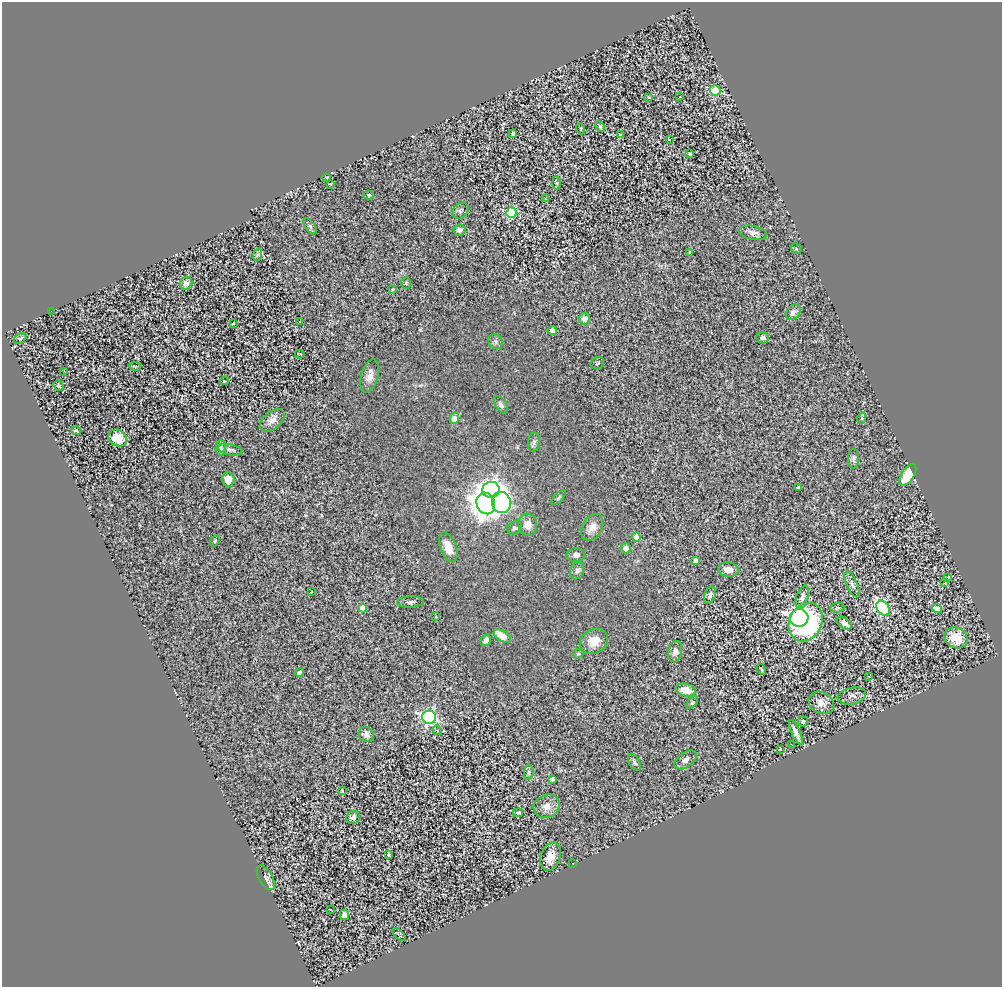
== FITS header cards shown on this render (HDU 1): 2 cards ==
NAXIS1  =                 1000
NAXIS2  =                  985

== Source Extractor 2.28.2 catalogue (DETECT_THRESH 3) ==
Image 1000 x 985 px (HDU 1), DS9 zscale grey, 1 PNG px = 1 image px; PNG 1004 x 989 px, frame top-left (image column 1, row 985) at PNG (2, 2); each listed source drawn as its Kron ellipse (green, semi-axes under 4 px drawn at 4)
Background 1.43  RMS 0.08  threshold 0.241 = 3 sigma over >= 5 px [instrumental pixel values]
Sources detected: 119; all 119 listed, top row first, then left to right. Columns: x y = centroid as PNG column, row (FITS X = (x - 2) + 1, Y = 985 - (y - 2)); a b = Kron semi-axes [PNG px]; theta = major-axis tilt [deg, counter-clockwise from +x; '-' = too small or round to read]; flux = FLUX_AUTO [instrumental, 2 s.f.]
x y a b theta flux
715 90 5 5 - 280
649 97 4 4 - 4.9
680 97 3 2 - 5.5
600 127 6 4 -63 8.9
581 129 5 3 - 5.3
513 133 4 3 - 7.6
620 135 4 2 - 7.5
669 139 3 2 - 6.1
690 154 4 3 - 31
327 177 3 3 - 5.2
557 183 6 4 -88 6.7
330 184 4 3 - 3.7
369 195 5 4 - 7.7
545 199 3 3 - 38
460 210 9 7 37 14
511 213 5 5 - 310
310 226 9 5 -54 11
459 230 6 5 - 24
753 233 14 7 -10 26
796 249 6 5 - 6.9
690 252 3 3 - 4.7
257 255 6 4 71 7.6
186 283 7 6 - 32
406 283 6 5 - 9.2
393 289 4 3 - 6.4
51 311 2 2 - 3.9
793 312 8 6 47 23
584 319 5 5 - 30
300 322 3 3 - 36
233 323 3 2 - 4.5
552 331 4 4 - 26
20 338 7 4 34 9.8
762 338 6 6 - 18
496 342 8 7 - 14
300 354 5 2 - 4
597 363 7 5 32 9.5
135 366 6 3 -10 5.6
64 371 3 2 - 5.7
370 376 17 8 74 44
224 381 4 3 - 10
59 386 5 4 - 8.9
501 405 10 5 -56 18
454 418 5 4 - 100
862 418 6 3 72 6.7
272 420 14 8 40 38
76 431 5 2 - 7
118 438 10 8 -29 76
534 442 10 6 80 16
221 448 7 5 88 11
230 450 12 5 -11 17
853 459 10 5 88 16
908 475 12 6 57 170
228 479 7 6 - 39
798 487 3 3 - 8.6
491 490 8 8 - 1900
558 498 9 4 46 8.6
486 503 11 9 -65 8000
501 503 10 9 - 1100
528 525 11 9 -77 49
592 527 14 10 60 46
515 528 7 6 - 14
636 537 4 4 - 71
215 541 6 4 69 6.9
448 547 15 8 -69 72
626 548 5 5 - 28
576 555 9 6 5 22
695 560 4 4 - 20
728 569 10 7 -7 41
577 570 9 6 68 19
948 577 2 2 - 3.5
945 582 3 2 - 4.1
852 584 14 5 -65 17
311 592 3 2 - 3.1
710 595 9 5 70 19
802 597 12 6 72 23
411 602 13 5 3 18
362 608 4 4 - 69
837 608 7 4 7 7.6
883 608 8 6 -54 730
937 609 4 4 - 95
436 617 3 2 - 4.2
799 618 9 9 - 1000
806 622 20 16 61 690
844 623 8 5 -32 25
502 636 9 5 -33 85
956 638 12 10 -23 110
486 640 6 4 58 21
594 641 15 12 30 78
675 652 11 7 79 23
578 654 5 5 - 7.7
761 669 6 2 -60 5.5
299 672 5 4 - 9.9
869 676 3 2 - 4.2
686 690 10 6 -11 51
852 696 14 8 11 29
692 703 7 4 51 8.1
821 703 13 10 -26 42
429 717 7 6 - 1300
803 721 5 5 - 10
437 730 5 4 - 8.5
796 732 13 4 -65 33
366 734 8 7 - 24
791 744 2 2 - 240
780 749 3 3 - 4.5
685 760 12 7 36 23
634 762 9 5 -61 13
529 772 7 5 86 10
552 779 4 4 - 12
342 790 3 2 - 3.6
547 806 13 11 25 46
518 813 5 3 - 10
353 817 7 6 - 27
388 855 3 3 - 6.8
550 857 14 10 71 68
573 864 2 2 - 4.1
266 878 14 6 -59 19
330 910 3 2 - 4.3
344 915 5 5 - 48
399 934 8 4 -43 8